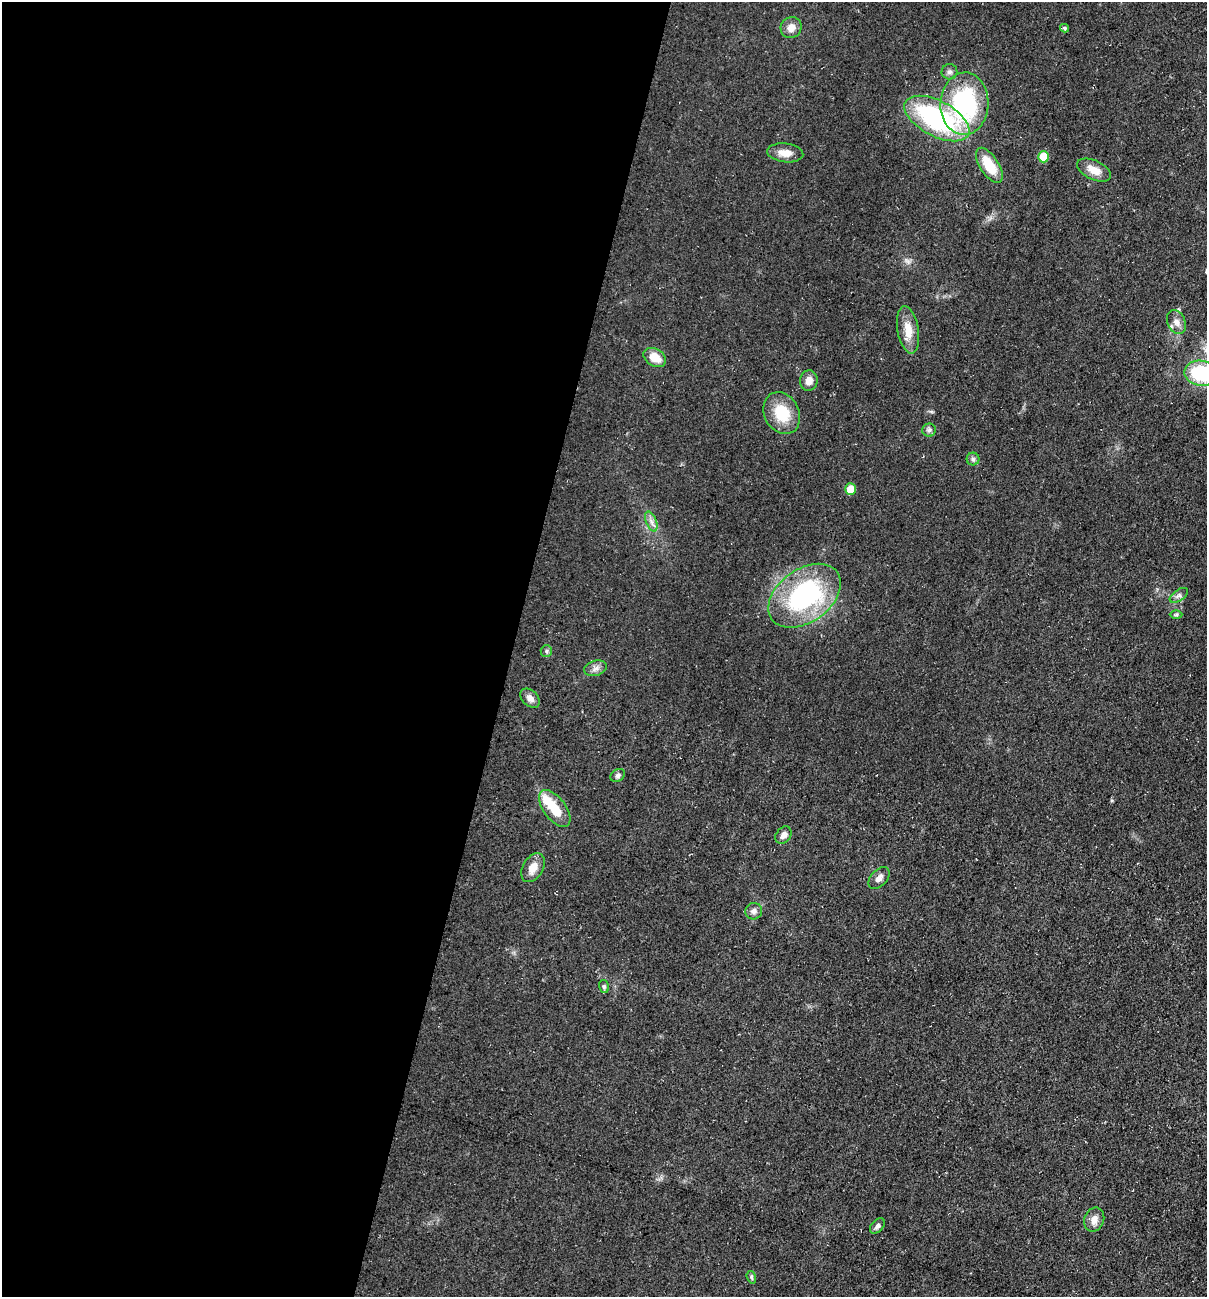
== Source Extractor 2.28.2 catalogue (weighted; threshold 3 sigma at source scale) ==
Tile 5 of 4 x 4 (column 1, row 2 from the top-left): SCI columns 181-1385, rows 2592-3886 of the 5254 x 5198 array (HDU 1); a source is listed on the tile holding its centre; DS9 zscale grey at full resolution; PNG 1209 x 1299 px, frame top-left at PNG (2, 2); each listed source drawn as its Kron ellipse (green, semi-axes under 4 px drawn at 4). Shown black and unused: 42% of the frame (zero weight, under 3 of 5 exposures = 3% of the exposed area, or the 3 px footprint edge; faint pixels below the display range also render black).
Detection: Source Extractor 2.28.2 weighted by HDU 2 'WHT'; one run over the whole footprint, this tile lists its part. Background 0.0903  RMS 0.0087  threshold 0.039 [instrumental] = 3 sigma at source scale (4.5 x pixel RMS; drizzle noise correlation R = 1.50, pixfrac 1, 0.05/0.05 arcsec/px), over >= 5 px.
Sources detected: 36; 1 inside a brighter object's white glare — neither listed nor drawn; the other 35 listed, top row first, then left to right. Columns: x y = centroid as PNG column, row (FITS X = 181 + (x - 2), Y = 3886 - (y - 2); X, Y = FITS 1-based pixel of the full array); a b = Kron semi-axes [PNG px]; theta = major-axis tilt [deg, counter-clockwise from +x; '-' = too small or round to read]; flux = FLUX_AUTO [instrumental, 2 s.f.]
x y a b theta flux
791 28 11 10 - 7.2
1065 28 5 4 - 1.7
949 72 8 7 - 2.8
964 104 31 24 87 110
937 118 35 17 -28 130
785 153 18 9 -6 9.7
1043 157 6 5 - 20
989 165 20 9 -57 23
1094 170 18 9 -25 10
1176 322 12 9 -66 5.7
908 330 24 10 -80 14
655 357 12 8 -31 13
1201 373 17 12 -11 59
809 381 10 9 - 6.7
782 413 22 17 -62 28
929 430 6 6 - 2.2
973 459 6 6 - 2.1
850 489 5 5 - 16
651 522 10 5 -69 3.8
1179 595 10 5 35 2.7
804 596 40 26 36 130
1176 615 6 4 1 1.3
546 651 6 5 - 1.5
596 668 11 7 15 4.4
530 698 11 7 -44 5.1
618 775 8 6 33 2.2
555 808 22 11 -53 20
783 835 9 7 52 4.7
533 868 16 10 60 10
879 878 13 8 48 4.7
754 911 8 8 - 3.6
604 987 6 5 - 1.5
1094 1220 12 10 67 6.8
877 1226 9 5 47 2.6
751 1277 6 4 -73 1.4
Isophote crosses this tile's border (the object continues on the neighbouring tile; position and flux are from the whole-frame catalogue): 1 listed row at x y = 1201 373